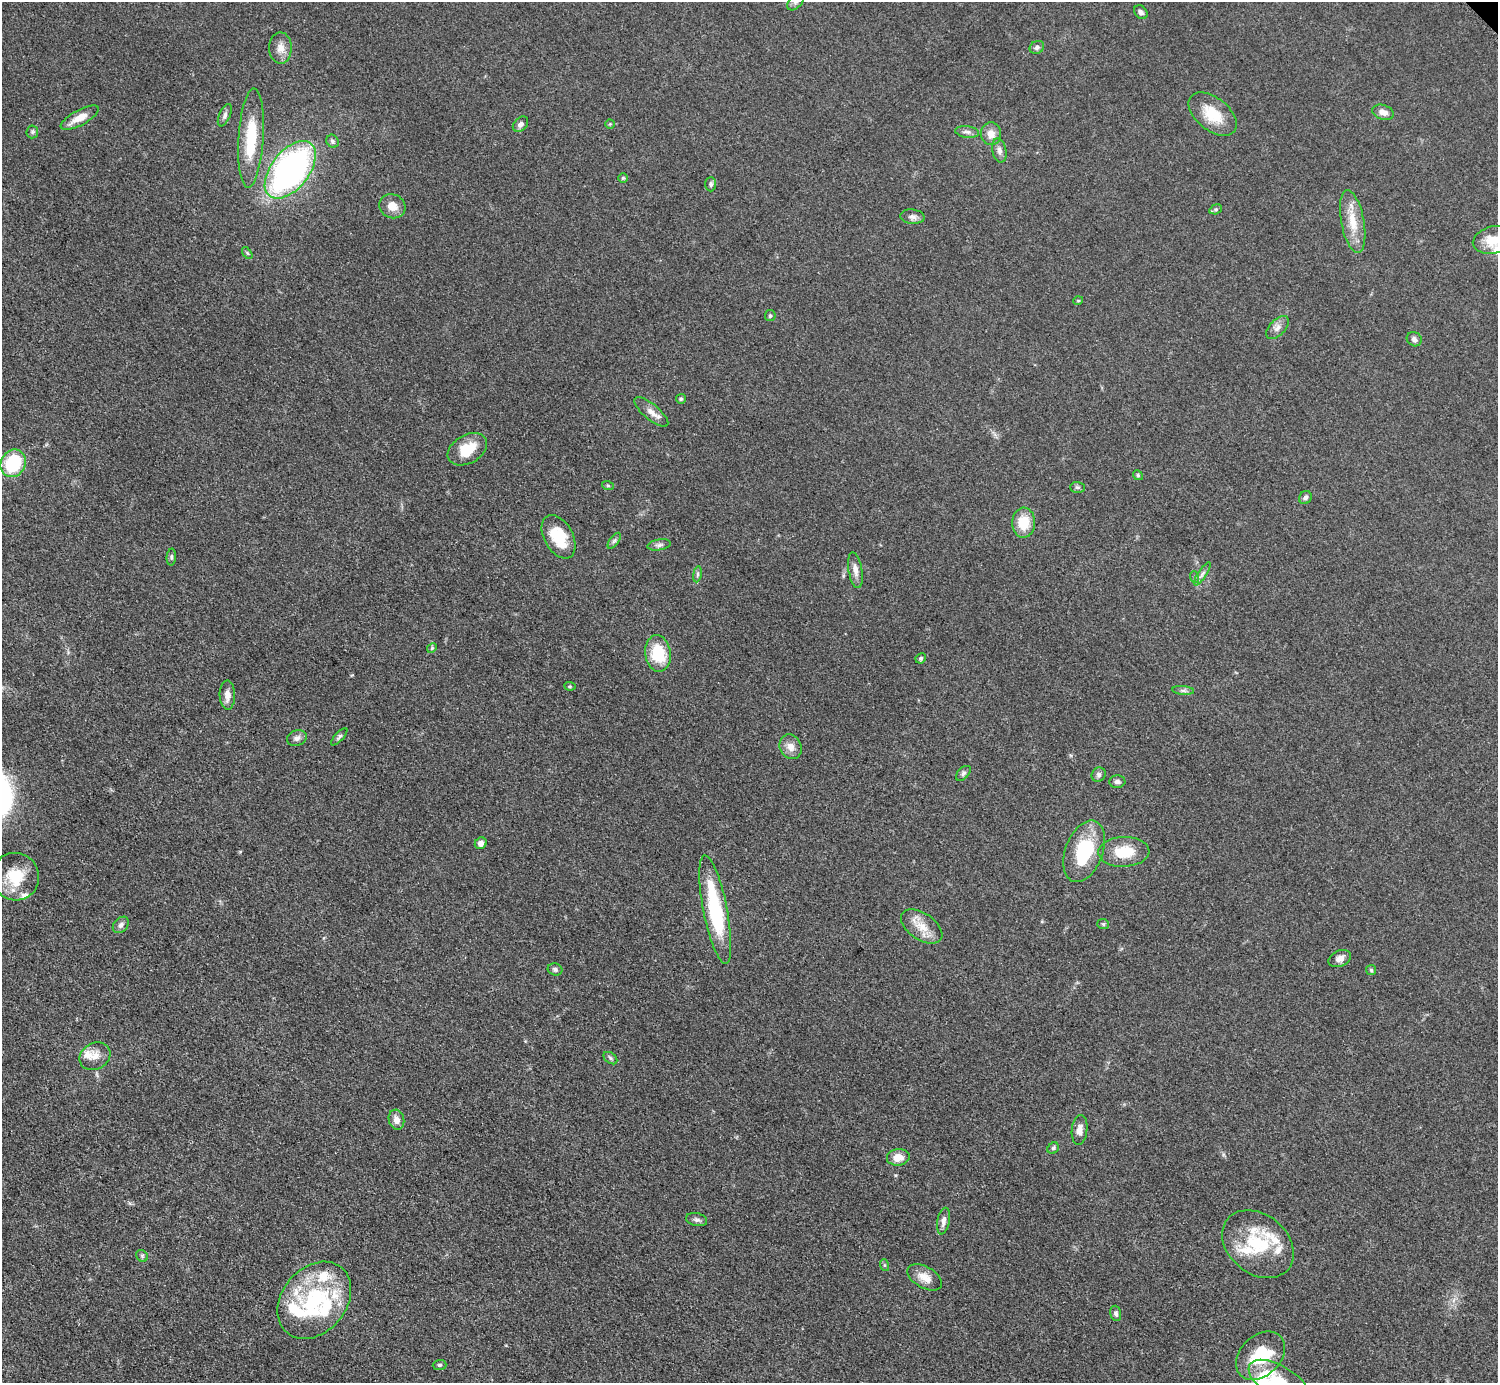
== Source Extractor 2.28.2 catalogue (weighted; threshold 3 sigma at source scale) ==
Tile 7 of 4 x 4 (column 3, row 2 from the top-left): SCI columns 2998-4493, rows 3068-4448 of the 5990 x 5989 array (HDU 1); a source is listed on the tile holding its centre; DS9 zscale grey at full resolution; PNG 1500 x 1385 px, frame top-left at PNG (2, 2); each listed source drawn as its Kron ellipse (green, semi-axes under 4 px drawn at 4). Shown black and unused: <1% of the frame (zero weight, under 3 of 5 exposures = <1% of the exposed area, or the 3 px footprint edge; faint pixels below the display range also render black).
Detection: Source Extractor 2.28.2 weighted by HDU 2 'WHT'; one run over the whole footprint, this tile lists its part. Background 0.0499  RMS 0.0053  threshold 0.0237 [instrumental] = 3 sigma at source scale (4.5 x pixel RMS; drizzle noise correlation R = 1.50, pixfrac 1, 0.05/0.05 arcsec/px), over >= 5 px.
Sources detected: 98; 1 inside a brighter object's white glare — neither listed nor drawn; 11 inside a brighter listed object's ellipse — not listed separately; the other 86 listed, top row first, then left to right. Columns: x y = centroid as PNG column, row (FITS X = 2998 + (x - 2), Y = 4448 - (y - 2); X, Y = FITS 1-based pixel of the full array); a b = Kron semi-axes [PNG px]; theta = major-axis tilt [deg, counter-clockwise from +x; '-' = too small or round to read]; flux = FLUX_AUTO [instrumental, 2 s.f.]
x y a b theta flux
796 2 10 6 46 2
1141 12 8 5 -48 1.5
1037 47 7 6 - 1.6
280 48 16 11 -89 5.1
1383 112 11 7 -18 3.7
1213 114 28 16 -39 15
225 115 12 5 66 1.8
80 118 21 7 28 7.2
520 124 9 6 45 2
610 124 4 4 - 0.58
32 132 6 6 - 1
967 132 12 6 -6 2
991 134 11 10 - 5
251 138 50 12 86 25
332 141 7 5 -60 1.4
999 151 12 7 -78 2.3
290 170 33 19 52 160
623 178 5 5 - 0.73
711 184 7 5 90 1.2
392 206 13 11 -25 5.9
1216 209 6 4 18 0.99
912 217 12 7 -7 2.3
1353 222 32 11 -79 12
1494 240 21 13 12 11
247 253 7 3 -53 0.69
1078 301 5 3 - 0.43
770 316 5 5 - 0.98
1278 328 14 8 46 3.2
1414 339 8 6 -37 1.8
681 399 5 5 - 0.88
651 412 21 7 -40 4.5
467 449 21 14 29 14
13 463 14 12 61 33
1138 475 5 4 - 0.71
608 486 6 4 -19 0.71
1078 487 7 5 -2 1
1305 498 7 6 - 1.7
1024 523 15 11 87 12
559 537 23 14 -61 18
614 541 9 4 54 1.2
659 545 12 5 10 1.8
171 557 8 4 86 1.1
855 570 18 7 -81 3.8
697 574 8 4 82 1.1
1202 574 13 4 56 2
1194 577 6 4 -71 0.8
432 648 5 4 - 0.7
658 653 18 13 -82 20
921 658 5 5 - 0.83
570 686 6 4 -6 0.65
1183 690 11 4 -5 1.5
227 695 14 7 -88 4.2
339 737 11 4 48 1.2
297 738 10 7 21 2.1
791 747 13 10 -64 4.6
963 773 9 5 46 1.3
1099 775 7 6 - 1.5
1117 782 8 6 3 1.7
481 843 6 5 - 2.4
1084 851 32 18 69 31
1124 852 25 15 2 15
15 877 24 23 - 18
715 910 55 12 -79 45
1103 924 6 5 - 0.87
121 925 9 6 46 1.9
922 927 23 13 -35 8.7
1340 958 12 8 24 3.3
555 969 7 6 - 1.2
1371 970 5 5 - 0.9
95 1056 16 13 30 5.9
610 1058 8 5 -38 1.2
396 1120 10 7 -75 3.9
1080 1130 15 8 83 3.6
1053 1148 6 5 - 0.97
898 1157 11 8 7 6.7
697 1219 11 6 -11 1.6
943 1221 13 6 79 2.8
1258 1244 39 29 -39 31
142 1256 6 5 - 0.94
884 1265 6 4 -71 0.7
925 1277 19 10 -29 6.1
314 1300 42 32 50 51
1116 1313 8 5 -73 1.3
1260 1356 28 20 44 23
440 1365 7 5 3 0.97
1279 1382 34 16 -31 15
Isophote crosses this tile's border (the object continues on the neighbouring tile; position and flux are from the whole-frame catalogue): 3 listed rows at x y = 796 2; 1494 240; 1279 1382